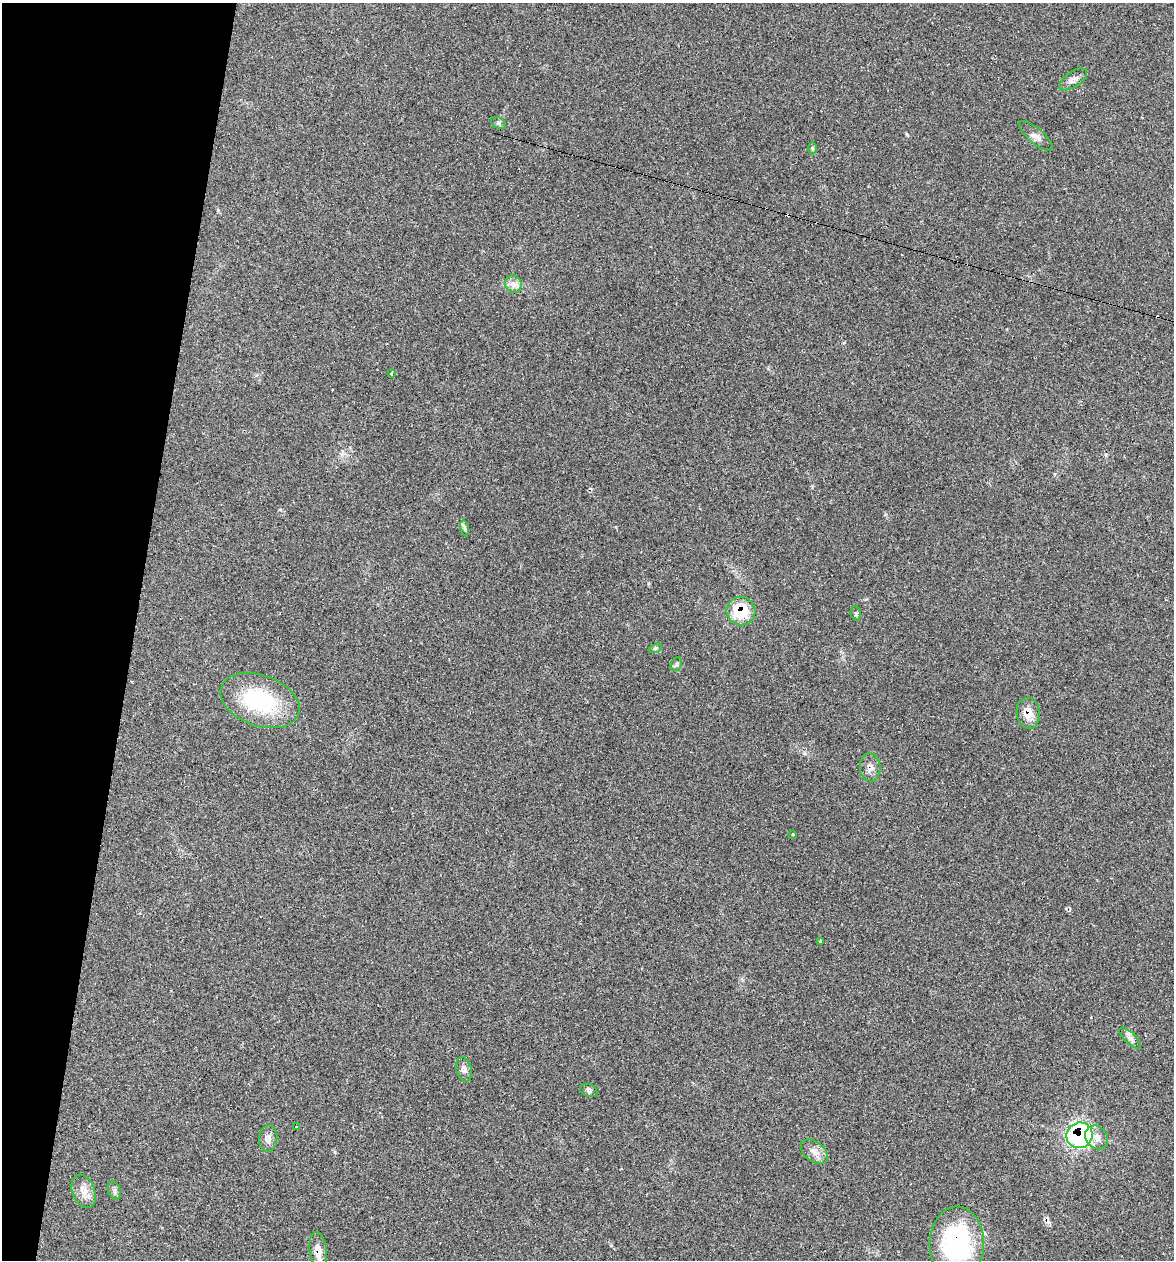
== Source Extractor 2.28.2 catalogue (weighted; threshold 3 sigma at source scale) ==
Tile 9 of 4 x 4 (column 1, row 3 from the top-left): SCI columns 241-1412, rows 1259-2516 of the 5050 x 5031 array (HDU 1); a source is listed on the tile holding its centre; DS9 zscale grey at full resolution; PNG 1176 x 1262 px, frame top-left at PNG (2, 3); each listed source drawn as its Kron ellipse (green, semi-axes under 4 px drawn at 4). Shown black and unused: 11% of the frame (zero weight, under 2 of 3 exposures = <1% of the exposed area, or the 3 px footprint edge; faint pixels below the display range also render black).
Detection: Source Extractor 2.28.2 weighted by HDU 2 'WHT'; one run over the whole footprint, this tile lists its part. Background 0.106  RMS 0.0073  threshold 0.0328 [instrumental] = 3 sigma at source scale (4.5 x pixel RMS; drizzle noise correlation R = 1.50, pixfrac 1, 0.05/0.05 arcsec/px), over >= 5 px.
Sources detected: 35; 7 cosmic-ray / hot-pixel residue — neither listed nor drawn; the other 28 listed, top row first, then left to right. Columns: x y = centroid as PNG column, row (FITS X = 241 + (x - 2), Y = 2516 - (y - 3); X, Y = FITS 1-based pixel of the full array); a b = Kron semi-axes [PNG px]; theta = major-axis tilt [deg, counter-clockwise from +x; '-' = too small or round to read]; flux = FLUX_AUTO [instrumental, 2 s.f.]
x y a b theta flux
1073 79 16 7 34 4.1
498 123 8 5 -28 1.7
1036 136 21 7 -41 4.6
812 148 6 4 -89 1.1
513 284 9 8 - 3.8
391 374 3 3 - 0.76
464 528 8 4 -81 1.4
741 611 14 14 - 28
856 613 7 5 -82 1.3
655 648 7 4 20 1.1
676 664 7 5 60 1.6
260 700 41 25 -19 66
1028 713 15 11 -82 9.2
870 767 14 10 -87 5
793 834 3 3 - 0.95
820 941 4 3 - 1.6
1130 1038 14 5 -45 3.2
464 1069 12 7 -75 3.4
589 1091 9 6 -20 2.1
296 1127 3 3 - 1.1
1080 1135 13 12 - 110
1097 1137 12 10 -50 5.7
268 1138 13 9 85 4.3
814 1151 15 10 -36 6.1
114 1190 9 6 -72 2
84 1191 17 11 -70 8
957 1243 36 27 89 100
318 1252 20 8 -83 8
Overlapping masked pixels (flux is a lower limit): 6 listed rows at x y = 741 611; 1028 713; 870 767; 1080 1135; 957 1243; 318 1252
Isophote crosses this tile's border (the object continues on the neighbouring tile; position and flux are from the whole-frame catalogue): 2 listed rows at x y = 957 1243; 318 1252